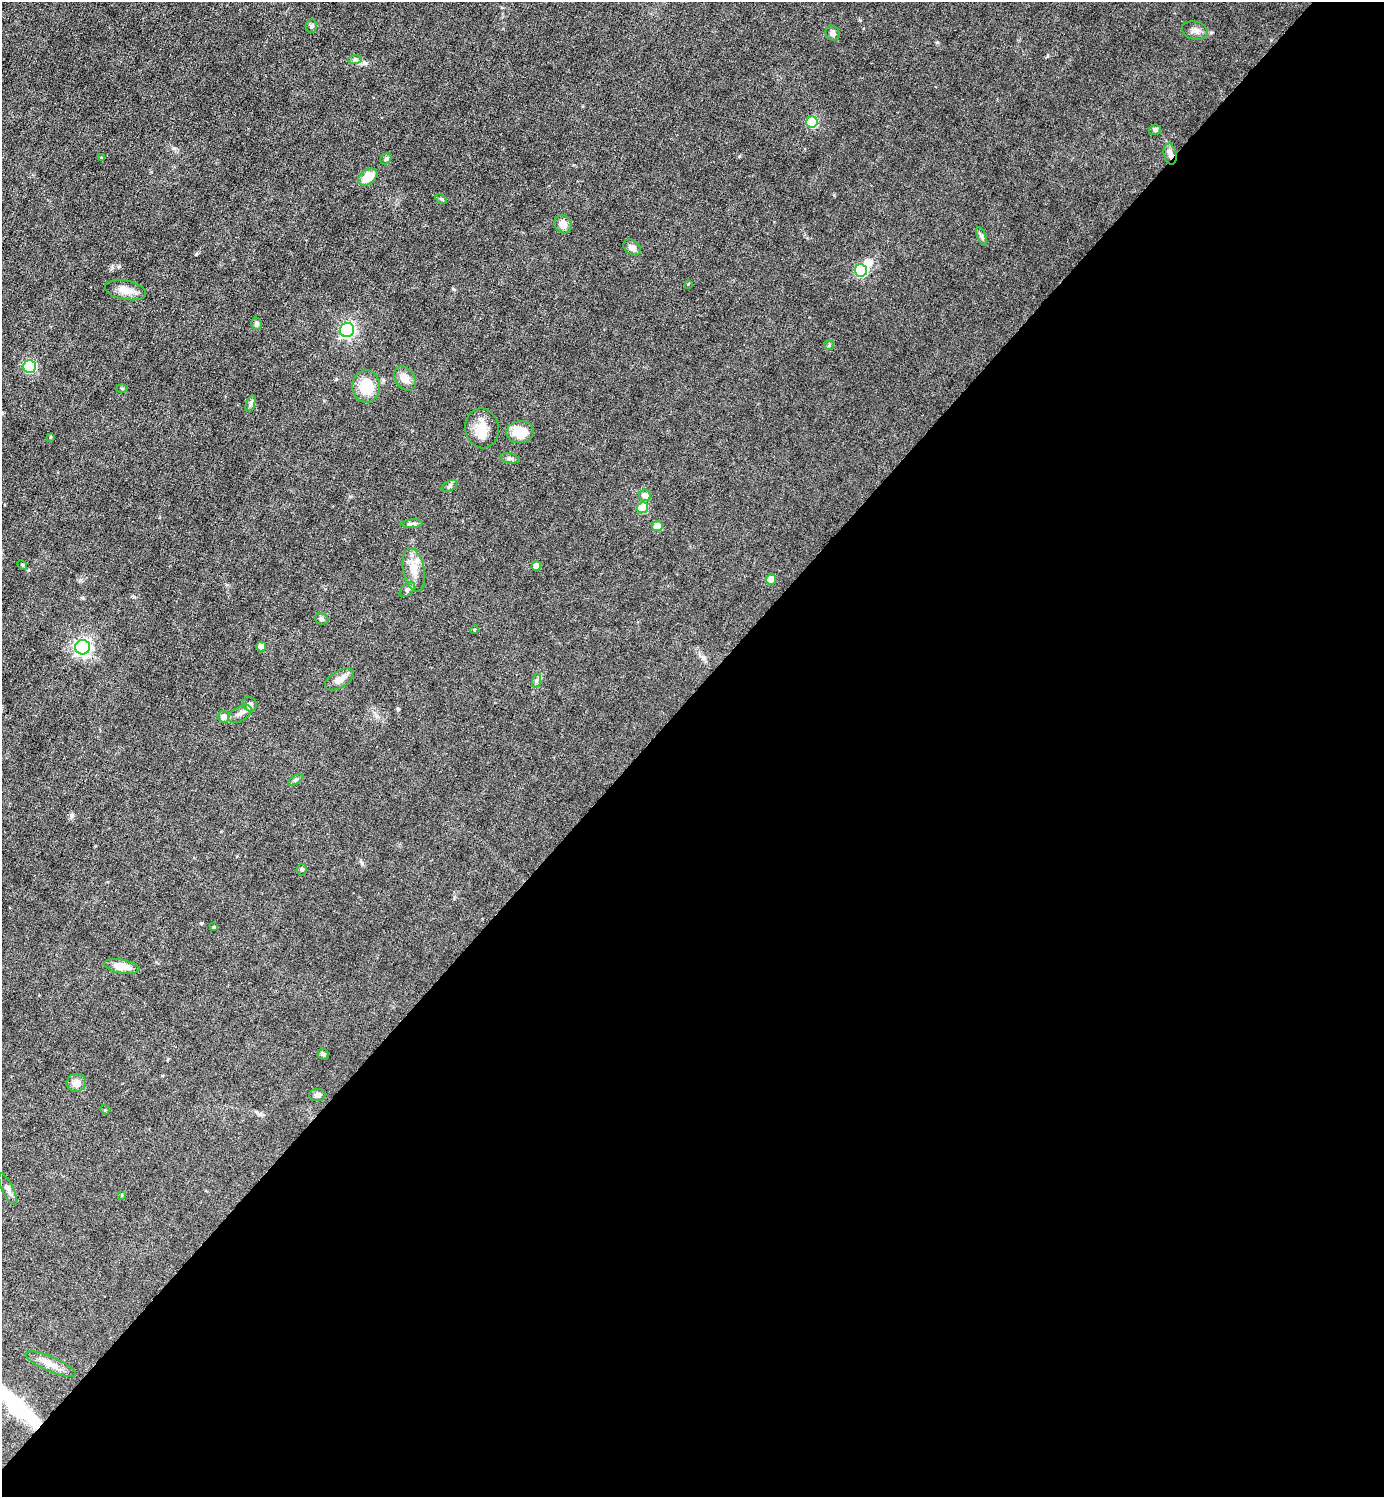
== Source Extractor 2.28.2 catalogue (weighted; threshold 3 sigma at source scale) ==
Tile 12 of 4 x 4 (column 4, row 3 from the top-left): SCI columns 4444-5825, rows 1496-2990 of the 5980 x 5979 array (HDU 1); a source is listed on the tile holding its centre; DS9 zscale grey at full resolution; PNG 1386 x 1499 px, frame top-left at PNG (2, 2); each listed source drawn as its Kron ellipse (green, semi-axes under 4 px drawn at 4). Shown black and unused: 54% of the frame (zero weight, under 3 of 6 exposures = <1% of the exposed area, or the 3 px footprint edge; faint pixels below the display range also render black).
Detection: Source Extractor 2.28.2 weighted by HDU 2 'WHT'; one run over the whole footprint, this tile lists its part. Background 0.0451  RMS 0.005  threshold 0.0203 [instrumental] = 3 sigma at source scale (4.09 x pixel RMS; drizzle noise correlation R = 1.36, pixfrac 0.8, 0.05/0.05 arcsec/px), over >= 5 px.
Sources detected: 61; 1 inside a brighter object's white glare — neither listed nor drawn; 1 inside a brighter listed object's ellipse — not listed separately; the other 59 listed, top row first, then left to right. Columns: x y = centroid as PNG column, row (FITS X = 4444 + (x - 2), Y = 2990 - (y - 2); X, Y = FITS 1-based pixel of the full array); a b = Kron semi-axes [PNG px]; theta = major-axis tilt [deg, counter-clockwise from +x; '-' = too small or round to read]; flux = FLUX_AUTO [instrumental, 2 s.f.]
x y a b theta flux
311 26 6 6 - 1.1
1195 31 13 9 -15 2.7
833 33 7 7 - 1.8
355 60 7 4 0 0.91
812 122 6 5 - 22
1155 130 6 5 - 0.8
1170 154 10 6 -79 2.1
101 158 4 3 - 0.51
386 159 6 5 - 0.79
368 177 11 7 37 9.1
441 199 6 4 -35 0.57
563 224 9 8 - 3.3
982 236 10 3 -69 0.92
632 247 9 7 -39 2.3
861 270 6 6 - 40
688 284 3 3 - 0.31
125 290 21 9 -11 4.8
256 324 6 5 - 1.1
347 330 7 7 - 100
829 345 5 4 - 0.55
29 366 6 6 - 42
405 379 13 9 -53 3.8
366 386 16 13 -87 13
122 388 5 3 - 0.48
251 404 8 4 71 0.97
482 428 20 16 -80 7.8
520 432 14 11 4 9.3
50 437 4 3 - 0.54
510 458 10 5 -10 1.2
449 486 8 5 28 1
645 495 6 5 - 3
643 508 5 5 - 16
412 524 10 4 5 1.1
657 526 5 5 - 7.6
22 565 5 4 - 0.58
536 566 5 5 - 3.9
414 570 22 10 -78 6.4
771 579 5 5 - 7.5
407 589 9 5 44 1.2
321 619 7 5 -20 1
474 630 4 3 - 0.39
261 646 5 5 - 2.8
83 647 7 7 - 170
339 679 16 8 31 3.8
536 681 7 4 71 1
250 704 7 6 - 1.4
240 714 13 7 32 2.3
223 717 6 5 - 2.6
296 780 9 4 32 0.83
302 869 6 4 90 0.64
214 927 4 3 - 0.4
122 966 18 6 -10 6.5
323 1054 6 5 - 0.73
76 1083 9 9 - 3
317 1095 8 6 6 1.4
105 1110 5 4 - 0.4
8 1189 17 5 -64 2
122 1195 4 3 - 0.4
51 1364 27 7 -23 4.6
Overlapping masked pixels (flux is a lower limit): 1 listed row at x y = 1170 154
Unlisted compact peaks at least as high as the median listed source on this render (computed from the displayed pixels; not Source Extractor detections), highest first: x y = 362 863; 174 148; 398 709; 937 42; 196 254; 739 156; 119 266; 71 815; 1047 56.